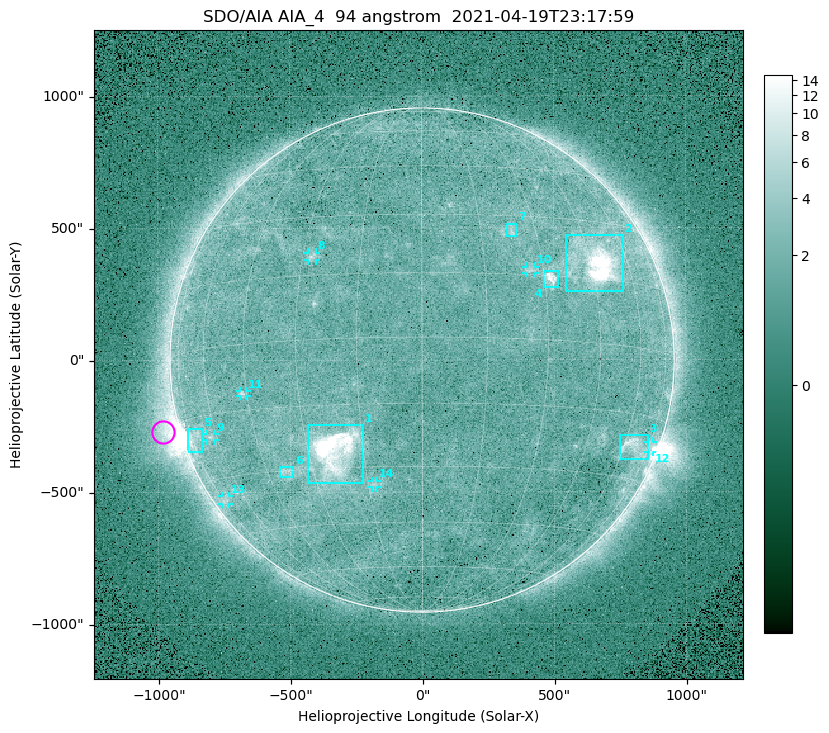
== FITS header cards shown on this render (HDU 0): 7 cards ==
TELESCOP= 'SDO/AIA '
INSTRUME= 'AIA_4   '
WAVELNTH=                   94
WAVEUNIT= 'angstrom'
DATE-OBS= '2021-04-19T23:17:59.12'
CTYPE1  = 'HPLN-TAN'
CTYPE2  = 'HPLT-TAN'

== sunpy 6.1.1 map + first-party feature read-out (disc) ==
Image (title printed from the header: SDO/AIA AIA_4  94 angstrom  2021-04-19T23:17:59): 512 x 512 px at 4.8 arcsec/px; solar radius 955 arcsec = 199 px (full disc in frame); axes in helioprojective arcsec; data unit not stated in the header (colour bar unlabelled)
Orientation: roll -0.137 deg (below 1 deg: not rotated)
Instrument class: DISC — disc imager (sunpy class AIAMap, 94 A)
Bright regions (active regions / flare kernels): reference = the median radial profile (limb darkening/brightening removed); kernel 5 px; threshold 5 sigma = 2.43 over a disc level ~1.74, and >= 1.15x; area >= 9 px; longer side >= 5 px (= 24 arcsec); searched inside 0.97 R_sun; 14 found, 14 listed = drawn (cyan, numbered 1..; 7 of them under ~33 arcsec drawn as corner ticks so the feature stays visible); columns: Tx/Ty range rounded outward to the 10 arcsec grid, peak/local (2 s.f.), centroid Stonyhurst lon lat
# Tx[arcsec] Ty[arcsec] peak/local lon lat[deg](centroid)
1 -430..-220 -470..-240 39 -22 -26
2 540..760 260..470 30 +47 +19
3 750..860 -380..-280 4.7 +65 -22
4 460..520 270..340 7.1 +32 +14
5 -890..-830 -350..-260 5.8 -72 -19
6 -540..-490 -440..-400 3.1 -38 -30
7 320..360 470..520 3.1 +23 +26
8 -430..-400 380..410 3.3 -27 +20
9 -820..-780 -300..-280 2.8 -63 -20
10 390..430 330..360 2.9 +26 +16
11 -690..-660 -140..-110 3.4 -46 -11
12 850..880 -350..-310 3 +75 -21
13 -760..-730 -550..-510 2.3 -72 -35
14 -190..-170 -480..-450 2.7 -13 -34
Off-limb structures (1.02-1.3 R_sun): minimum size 50 px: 8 found; the strongest spans PA ~85..115 deg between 1.02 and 1.21 R_sun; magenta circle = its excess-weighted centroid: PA ~105 deg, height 1.07 R_sun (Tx ~-980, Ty ~-270 arcsec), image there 5.3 x the reference